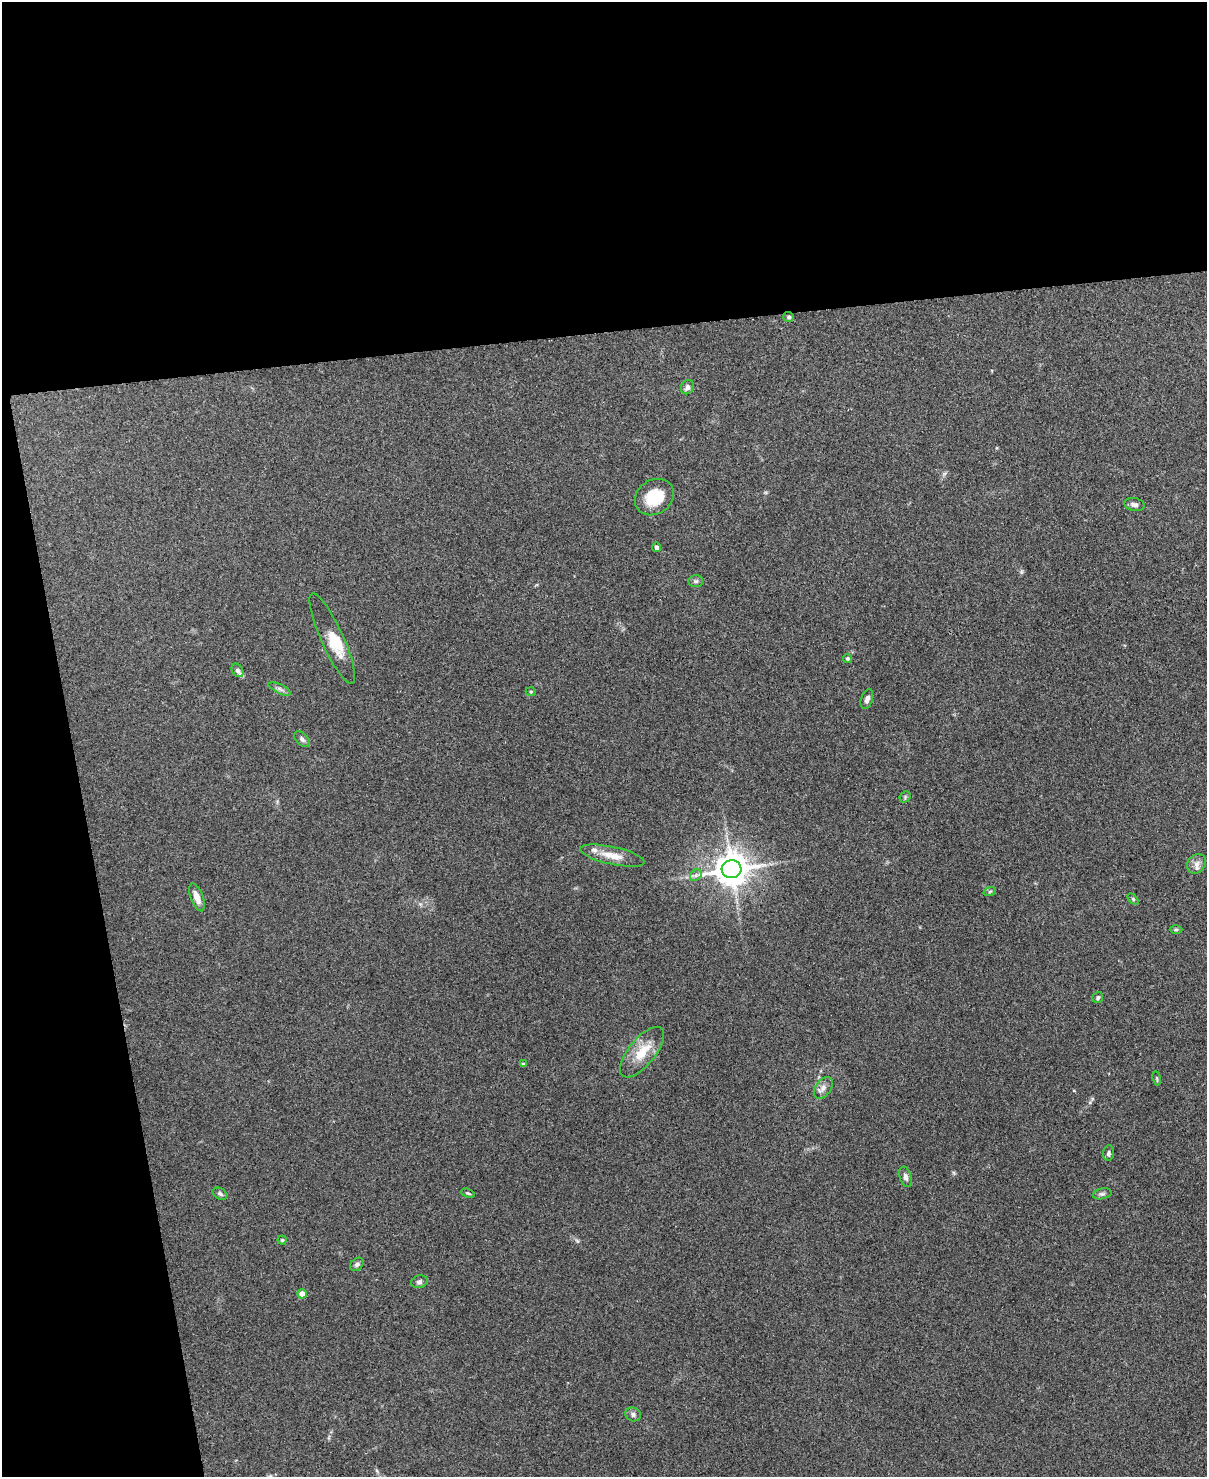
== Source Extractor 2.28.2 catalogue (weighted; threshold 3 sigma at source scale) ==
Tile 1 of 4 x 3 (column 1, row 1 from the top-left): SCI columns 9-1213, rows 3087-4561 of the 4836 x 4812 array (HDU 1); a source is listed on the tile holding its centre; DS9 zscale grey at full resolution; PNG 1209 x 1479 px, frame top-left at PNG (2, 2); each listed source drawn as its Kron ellipse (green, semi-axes under 4 px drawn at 4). Shown black and unused: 29% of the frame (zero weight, under 3 of 4 exposures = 1% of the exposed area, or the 3 px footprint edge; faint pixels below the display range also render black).
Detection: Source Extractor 2.28.2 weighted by HDU 2 'WHT'; one run over the whole footprint, this tile lists its part. Background 0.349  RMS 0.01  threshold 0.045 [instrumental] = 3 sigma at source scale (4.5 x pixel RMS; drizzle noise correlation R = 1.50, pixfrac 1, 0.05/0.05 arcsec/px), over >= 5 px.
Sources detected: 40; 3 inside a brighter listed object's ellipse — not listed separately; the other 37 listed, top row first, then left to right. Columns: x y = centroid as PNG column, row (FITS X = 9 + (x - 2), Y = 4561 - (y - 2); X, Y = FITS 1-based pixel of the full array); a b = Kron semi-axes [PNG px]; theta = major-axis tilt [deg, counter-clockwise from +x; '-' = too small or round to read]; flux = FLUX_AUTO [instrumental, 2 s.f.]
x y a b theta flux
789 317 5 5 - 2.2
687 387 7 6 - 4
654 497 20 17 34 30
1134 505 10 6 -12 3.3
657 547 5 4 - 3.8
696 581 7 6 - 2.2
332 639 49 11 -66 22
847 658 4 4 - 1.5
237 670 7 5 -57 2.7
280 689 12 4 -26 3
531 692 5 3 - 0.93
867 699 10 5 72 4.3
302 739 9 6 -44 3.1
905 797 6 5 - 1.5
612 856 33 8 -12 15
1196 864 10 8 51 5.6
732 869 10 9 - 2100
696 875 7 5 45 2.5
990 891 6 4 20 1.4
197 897 15 6 -69 8.8
1133 899 6 4 -46 1.4
1176 929 6 4 1 1.5
1098 997 6 5 - 1.9
642 1052 31 13 50 24
523 1064 4 4 - 2.1
1157 1078 7 3 -81 1.4
823 1088 12 7 54 5.7
1109 1153 7 5 83 2.2
905 1177 10 6 -72 3.3
468 1193 7 4 -21 1.5
220 1194 8 5 -29 2.3
1102 1194 9 5 12 2.6
282 1240 4 4 - 1.3
357 1264 8 5 40 2.6
419 1282 8 6 16 2.8
302 1294 4 4 - 11
633 1414 8 7 - 3.3
Overlapping masked pixels (flux is a lower limit): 1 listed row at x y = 789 317